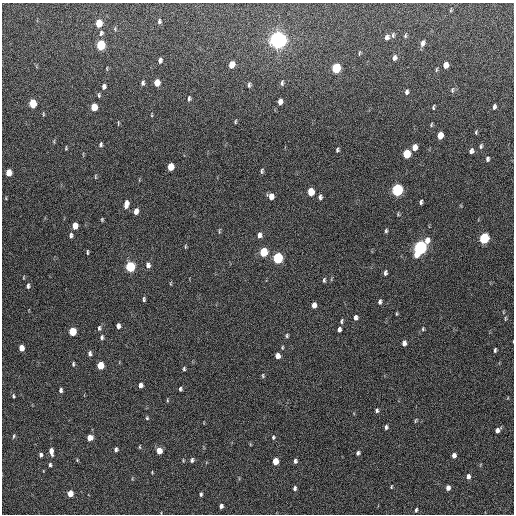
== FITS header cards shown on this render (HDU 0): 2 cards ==
NAXIS1  =                  512 / Axis length
NAXIS2  =                  512 / Axis length

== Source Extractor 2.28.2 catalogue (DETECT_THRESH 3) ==
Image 512 x 512 px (HDU 0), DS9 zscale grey, 1 PNG px = 1 image px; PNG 516 x 516 px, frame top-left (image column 1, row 512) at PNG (2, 3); no overlay
Background 326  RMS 18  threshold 52.8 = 3 sigma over >= 5 px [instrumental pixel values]
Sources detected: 136; all 136 listed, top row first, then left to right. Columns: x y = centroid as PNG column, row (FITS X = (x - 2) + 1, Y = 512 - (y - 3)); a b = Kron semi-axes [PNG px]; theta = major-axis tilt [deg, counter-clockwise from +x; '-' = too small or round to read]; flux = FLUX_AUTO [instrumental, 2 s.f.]
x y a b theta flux
451 10 5 3 - 1100
159 21 6 4 86 2400
99 23 6 5 - 22000
101 33 7 5 72 2600
393 35 7 5 89 2200
405 36 5 4 - 1700
387 37 7 5 71 4400
278 40 7 6 - 900000
423 43 8 5 75 4600
101 45 6 5 - 77000
359 53 8 3 79 1500
394 58 7 5 66 4300
160 60 5 4 - 3500
232 64 6 5 - 13000
446 65 6 4 76 10000
336 68 6 5 - 74000
436 69 6 3 81 1400
143 83 6 4 80 2500
157 83 6 5 - 13000
282 83 7 4 86 2300
249 85 7 4 89 2300
104 86 5 4 - 3700
452 90 8 5 81 2400
406 92 6 4 78 3100
99 95 6 3 -78 1600
189 98 7 4 82 2100
280 101 6 4 78 5900
33 103 6 5 - 39000
94 107 6 5 - 24000
433 107 5 3 - 1600
494 107 5 3 - 2800
43 114 5 3 - 1200
235 122 4 3 - 1300
118 123 6 3 78 1000
431 124 6 3 71 1300
476 132 5 4 - 1500
440 135 6 4 76 14000
101 144 5 4 - 2000
481 146 7 4 75 2000
414 147 6 5 - 8800
66 148 5 3 - 1200
337 150 5 4 - 1900
471 151 5 4 - 4000
407 154 6 5 - 43000
487 159 6 4 87 2200
171 167 6 5 - 20000
262 171 6 4 85 2000
9 172 6 4 86 16000
95 177 7 3 -90 1200
397 190 6 5 - 190000
311 192 6 5 - 24000
271 196 6 5 - 8800
320 197 7 5 -90 2900
421 202 5 3 - 2400
126 204 8 5 81 7800
136 211 7 5 82 6600
398 214 4 4 - 1300
102 219 5 4 - 1400
75 226 6 4 85 14000
219 231 8 3 82 1400
386 231 6 4 87 1800
71 235 6 4 84 3000
259 235 6 4 83 4700
484 238 6 5 - 100000
427 240 8 6 74 8500
185 246 6 3 82 1300
420 248 8 5 68 330000
87 252 6 2 -90 1400
263 252 6 5 - 43000
278 258 6 5 - 120000
148 265 7 5 -72 4100
130 267 6 5 - 99000
385 273 6 4 82 2800
24 277 5 3 - 940
324 280 5 3 - 1900
171 283 5 3 - 1100
28 286 7 4 87 2500
144 299 4 3 - 2000
380 302 6 4 76 2800
314 305 5 4 - 6700
397 314 6 3 82 1100
356 317 6 5 - 3800
505 318 7 3 82 1400
341 321 6 3 74 1800
118 326 5 4 - 4000
99 328 7 4 84 2400
339 329 5 4 - 3500
423 329 5 4 - 1400
73 331 6 5 - 37000
287 336 6 4 88 1700
102 337 6 5 - 2400
404 343 5 4 - 4700
282 347 6 3 82 1200
21 348 5 4 - 11000
495 350 4 2 - 1800
90 353 6 4 86 3200
277 356 5 4 - 7200
73 364 6 3 82 1500
100 365 6 5 - 26000
184 369 5 3 - 1600
263 376 7 4 -84 1600
140 385 5 4 - 5100
180 389 4 3 - 2100
61 390 5 4 - 2700
13 396 5 4 - 1600
167 400 5 3 - 1100
377 410 5 4 - 2400
147 418 4 4 - 1500
416 420 7 3 61 1400
386 427 4 3 - 2400
498 430 6 4 44 4300
14 436 7 4 70 1700
273 437 5 4 - 1800
90 438 5 5 - 9900
139 447 5 3 - 1100
116 449 5 4 - 2600
51 451 8 4 -80 6700
159 451 5 4 - 14000
358 453 5 4 - 2500
41 455 5 4 - 2800
454 455 5 4 - 5100
77 460 4 4 - 1000
183 460 5 3 - 990
192 460 5 4 - 2200
275 461 5 4 - 18000
295 461 5 4 - 2500
50 465 4 3 - 2200
152 472 4 3 - 930
468 476 6 5 - 4500
391 487 5 3 - 1100
294 488 5 4 - 2700
448 488 5 4 - 5000
70 494 5 4 - 16000
201 494 5 4 - 2000
221 506 4 4 - 3400
416 510 5 3 - 1800